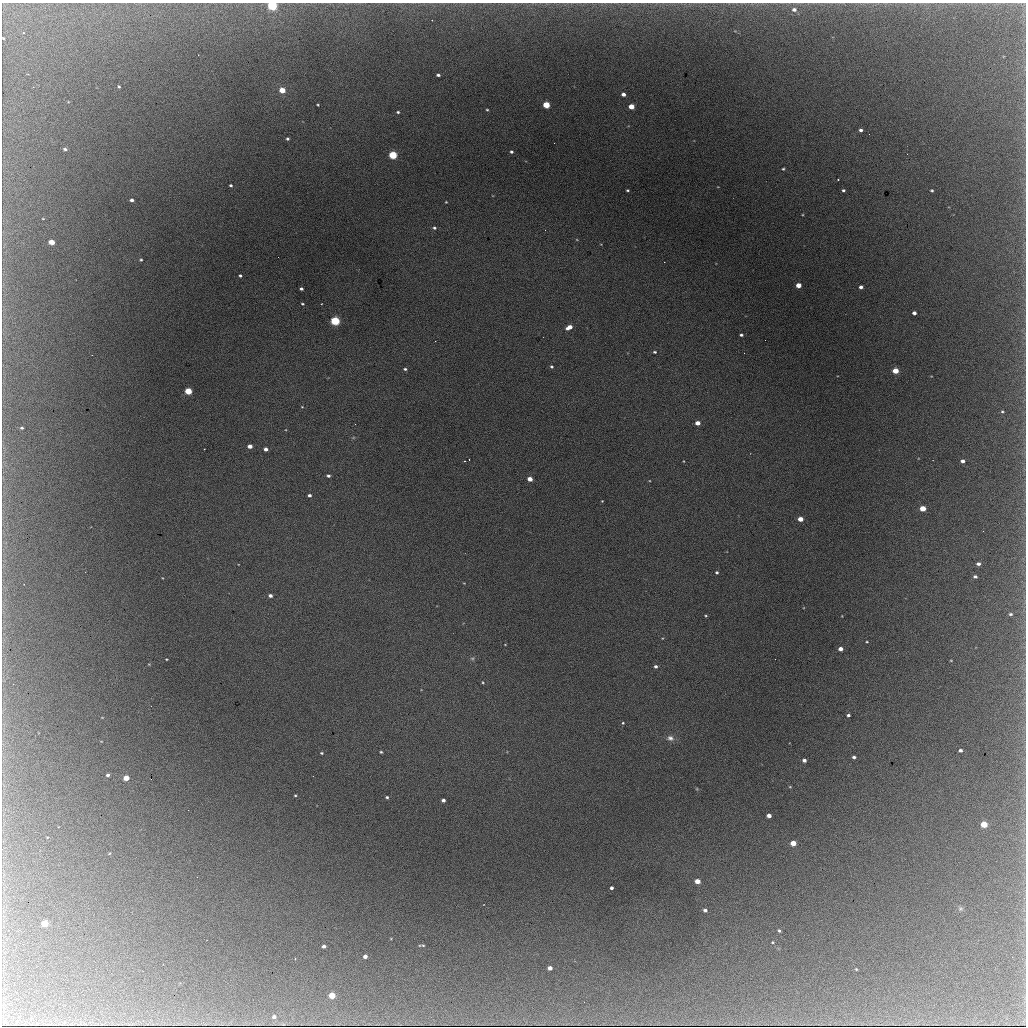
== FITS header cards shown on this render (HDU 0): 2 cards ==
NAXIS1  =                 1024 / length of data axis 1
NAXIS2  =                 1024 / length of data axis 2

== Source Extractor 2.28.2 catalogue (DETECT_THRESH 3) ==
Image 1024 x 1024 px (HDU 0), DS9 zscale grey, 1 PNG px = 1 image px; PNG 1028 x 1028 px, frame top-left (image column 1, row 1024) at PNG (2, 3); no overlay
Background 4010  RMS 47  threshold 140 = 3 sigma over >= 5 px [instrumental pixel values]
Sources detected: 113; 1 with non-positive FLUX_AUTO (blend fragments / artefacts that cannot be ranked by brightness) is not listed; the other 112 listed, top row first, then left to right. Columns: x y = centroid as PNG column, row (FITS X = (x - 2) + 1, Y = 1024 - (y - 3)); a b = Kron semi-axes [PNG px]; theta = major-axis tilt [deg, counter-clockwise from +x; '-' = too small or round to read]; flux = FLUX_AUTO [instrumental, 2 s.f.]
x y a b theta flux
272 6 5 4 - 380000
794 10 7 6 - 13000
23 32 2 2 - 3300
3 38 3 2 - 2300
438 75 4 3 - 6200
119 86 3 2 - 3100
282 90 4 4 - 58000
623 94 4 3 - 12000
318 105 3 2 - 2800
546 105 4 4 - 100000
631 106 4 4 - 50000
487 110 3 2 - 3200
398 112 3 3 - 4200
861 130 3 3 - 7100
287 139 3 3 - 4800
554 143 2 2 - 7000
65 149 5 3 - 5600
511 152 3 3 - 5000
393 155 5 4 - 220000
783 169 3 3 - 3600
838 179 2 2 - 2500
231 185 3 3 - 4600
627 190 3 2 - 3700
843 190 3 3 - 5100
932 190 3 3 - 3800
132 200 4 3 - 7700
446 202 3 2 - 2200
43 219 4 2 - 2000
434 228 4 4 - 5100
545 230 3 2 - 5000
51 242 5 4 - 43000
141 260 3 3 - 3600
240 276 3 3 - 4800
798 285 4 4 - 36000
861 287 4 3 - 10000
301 289 4 3 - 6700
302 304 3 2 - 3400
914 313 4 3 - 10000
335 321 5 4 - 350000
569 327 6 4 29 29000
741 335 4 3 - 6100
655 352 4 3 - 4600
551 367 4 4 - 4400
405 369 4 3 - 4800
895 371 4 4 - 61000
188 391 4 4 - 120000
302 407 4 3 - 2200
1002 412 3 3 - 3400
697 423 4 4 - 29000
22 428 3 3 - 4200
250 446 4 4 - 22000
266 449 4 4 - 13000
464 461 2 2 - 2100
683 461 4 3 - 1900
963 461 4 3 - 13000
328 476 4 3 - 7100
530 479 4 4 - 37000
309 495 4 3 - 7800
602 501 3 3 - 2100
923 508 4 4 - 57000
800 519 4 4 - 38000
983 531 2 2 - 2000
978 564 4 3 - 8900
717 572 4 3 - 5500
975 577 4 3 - 6400
270 596 4 3 - 11000
1010 614 4 3 - 4700
706 616 4 3 - 3100
867 642 3 2 - 2600
505 644 3 2 - 1800
840 649 4 4 - 20000
472 658 6 4 26 4900
166 659 3 2 - 2500
951 660 3 2 - 2100
656 666 4 3 - 7900
483 682 4 3 - 2600
13 684 2 2 - 3900
848 715 3 3 - 6500
623 723 3 3 - 3200
670 738 10 7 -8 15000
960 750 3 3 - 7100
381 752 3 3 - 3800
321 753 3 3 - 3400
854 757 4 3 - 6900
804 760 4 3 - 11000
108 775 3 3 - 7000
126 778 4 4 - 51000
790 787 4 3 - 2400
697 789 5 3 - 2700
295 795 3 2 - 3000
387 797 3 3 - 4700
443 800 4 3 - 11000
769 816 4 4 - 17000
984 824 5 4 - 90000
793 843 4 4 - 47000
197 877 2 2 - 3200
697 881 4 4 - 34000
611 888 3 3 - 8700
960 909 7 6 - 6500
705 910 4 3 - 8200
45 923 5 4 - 69000
779 931 4 3 - 4100
772 942 3 3 - 2500
423 945 6 4 -12 4600
324 946 4 3 - 8900
365 956 4 4 - 13000
295 959 3 2 - 4200
550 968 4 4 - 17000
856 969 3 2 - 2400
332 995 4 4 - 82000
584 1002 2 2 - 5400
274 1017 5 5 - 8400
At the frame edge (FLAGS 8, measured only in part): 2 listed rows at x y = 272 6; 3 38
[1 non-positive-flux detection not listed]